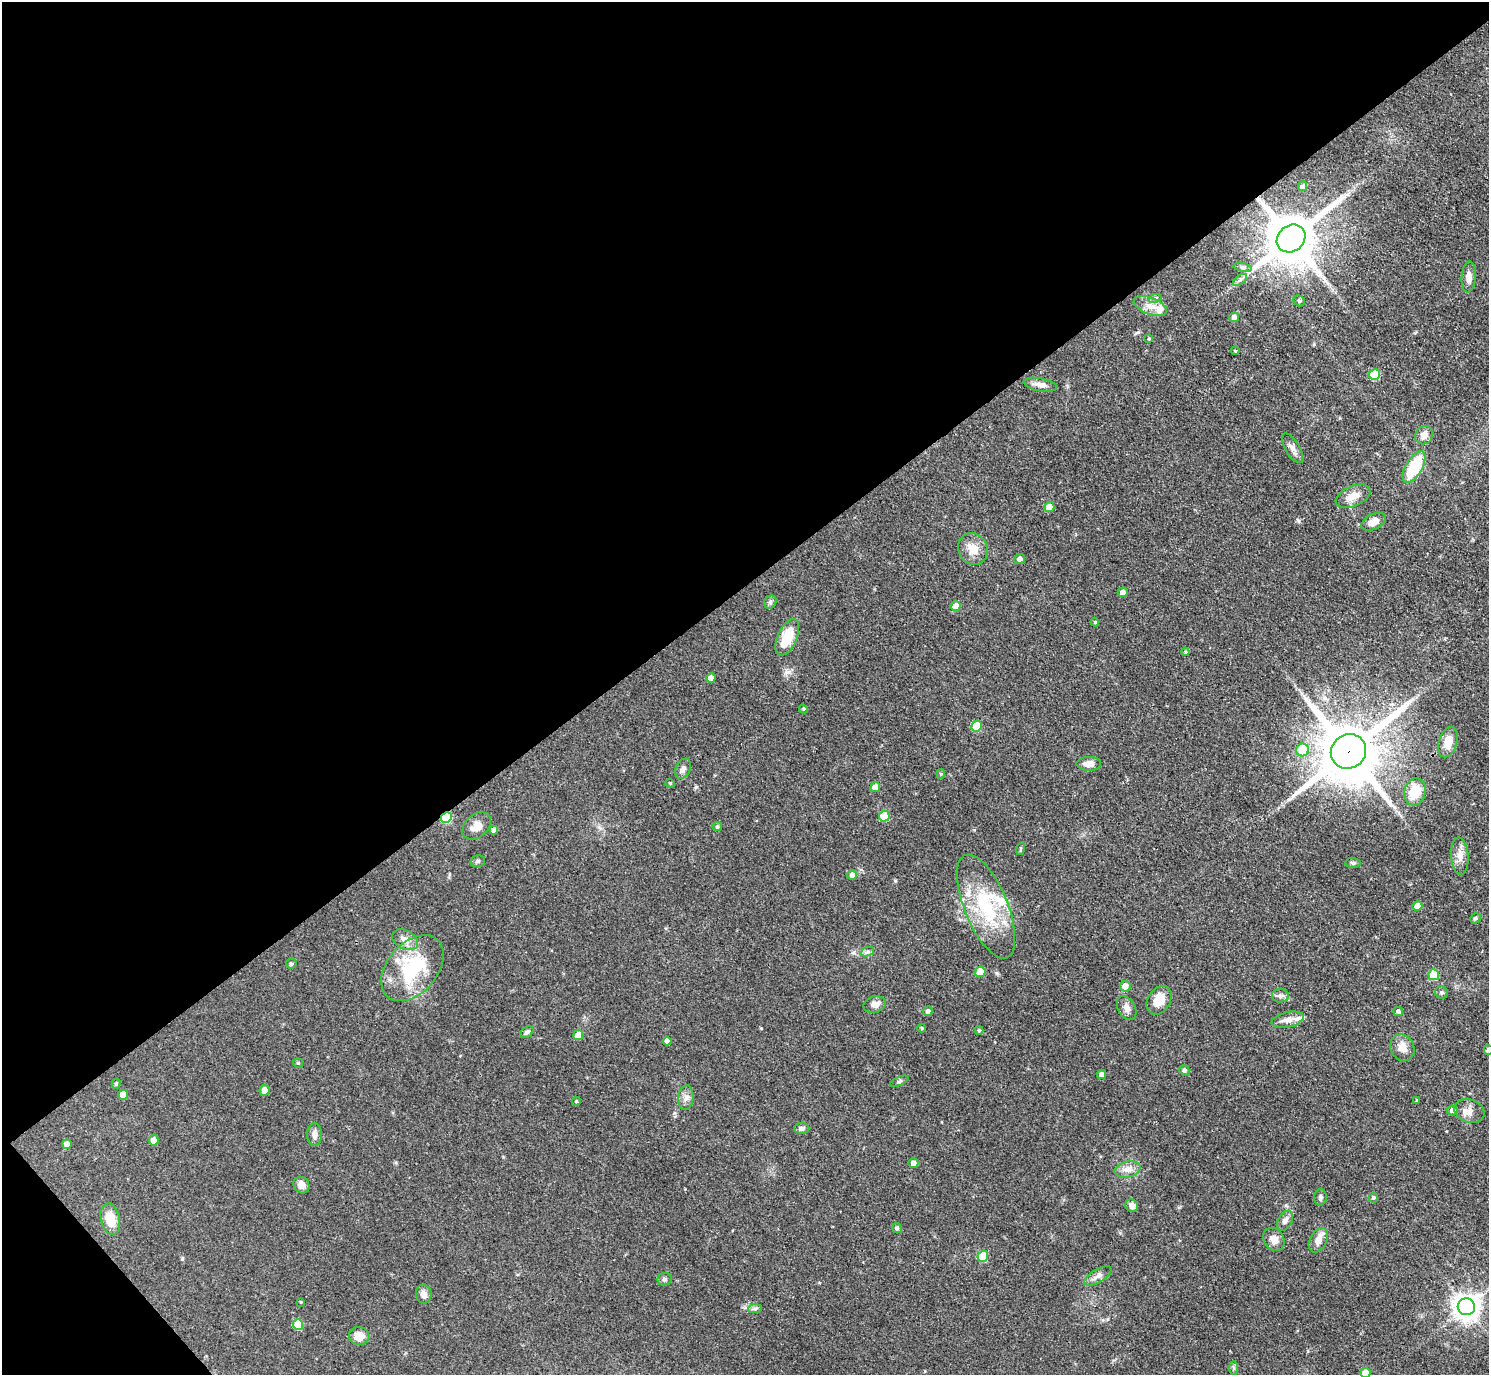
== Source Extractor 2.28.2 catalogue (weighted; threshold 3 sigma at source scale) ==
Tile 5 of 4 x 4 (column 1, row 2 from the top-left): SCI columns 3-1489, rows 3045-4417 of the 5953 x 5949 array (HDU 1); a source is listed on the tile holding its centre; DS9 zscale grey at full resolution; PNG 1491 x 1377 px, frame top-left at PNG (2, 2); each listed source drawn as its Kron ellipse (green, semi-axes under 4 px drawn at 4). Shown black and unused: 44% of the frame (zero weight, under 3 of 4 exposures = <1% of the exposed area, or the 3 px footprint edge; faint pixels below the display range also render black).
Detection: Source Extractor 2.28.2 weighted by HDU 2 'WHT'; one run over the whole footprint, this tile lists its part. Background 0.0648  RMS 0.0054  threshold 0.0241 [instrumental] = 3 sigma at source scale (4.5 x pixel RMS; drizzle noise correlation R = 1.50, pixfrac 1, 0.05/0.05 arcsec/px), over >= 5 px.
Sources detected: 115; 3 inside a brighter listed object's ellipse — not listed separately; the other 112 listed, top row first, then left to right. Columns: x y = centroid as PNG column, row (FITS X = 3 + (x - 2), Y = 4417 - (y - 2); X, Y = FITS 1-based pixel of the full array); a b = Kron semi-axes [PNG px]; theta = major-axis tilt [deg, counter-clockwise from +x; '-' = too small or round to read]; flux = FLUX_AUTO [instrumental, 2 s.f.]
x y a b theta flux
1302 186 5 4 - 1.6
1291 238 15 13 40 2900
1243 267 9 4 -13 1.2
1469 277 15 7 86 3.5
1240 280 8 4 37 1.2
1155 298 7 4 18 1.1
1299 301 6 5 - 0.81
1150 306 17 8 -21 5.4
1234 317 5 5 - 2.3
1149 339 4 4 - 0.57
1235 351 4 3 - 0.51
1375 375 5 5 - 18
1040 385 17 6 -11 3.5
1424 435 9 8 - 3.3
1293 448 17 7 -58 3
1414 467 18 8 60 25
1353 496 18 10 23 5.7
1049 507 5 5 - 4.8
1374 522 13 7 25 4.9
973 549 16 14 -63 7.4
1020 559 5 5 - 2.1
1123 592 5 4 - 2.7
770 602 7 6 - 1.2
956 606 5 5 - 7.1
1095 622 4 4 - 0.54
787 637 20 9 66 15
1185 652 4 4 - 0.61
711 678 5 4 - 3
803 709 4 4 - 0.66
977 726 5 5 - 14
1448 742 16 9 73 7
1302 750 6 6 - 17
1348 751 18 17 - 4300
1089 764 12 7 0 4.3
683 769 10 7 64 2.2
941 774 5 4 - 0.59
670 783 5 3 - 0.55
875 787 5 5 - 4.4
1415 792 14 10 74 13
884 816 5 5 - 17
446 817 6 5 - 33
477 826 16 11 42 5.2
717 827 5 4 - 0.88
494 830 4 4 - 2.1
1020 849 6 4 72 0.66
1460 856 19 8 -86 4.9
478 861 7 5 14 1.2
1353 863 7 5 -2 1.2
852 875 5 5 - 2.8
986 906 55 21 -68 40
1417 906 5 5 - 6.3
1476 918 5 5 - 1
405 940 14 9 -28 4.5
867 952 7 4 19 1.4
291 964 5 5 - 1.1
412 968 38 25 49 40
980 972 5 5 - 13
1434 975 5 5 - 15
1125 986 5 5 - 4.3
1441 992 6 6 - 1.2
1280 995 8 7 - 1.8
1159 1000 15 11 56 9
875 1005 11 8 15 3.7
1127 1008 13 8 -61 3
928 1011 5 4 - 1.8
1398 1011 5 4 - 1.4
1288 1020 16 7 14 4.2
922 1028 4 4 - 0.57
979 1030 4 3 - 0.75
527 1032 7 5 34 1.3
578 1035 5 5 - 6.5
667 1041 4 4 - 1.9
1402 1048 14 11 -61 5.4
1488 1050 5 4 - 1.5
298 1063 5 5 - 0.71
1184 1070 5 5 - 0.99
1101 1074 5 4 - 1.6
899 1081 10 4 24 1
116 1084 5 4 - 0.9
264 1090 5 5 - 3.7
123 1095 5 4 - 5.4
686 1098 12 7 85 2.9
1417 1100 3 3 - 0.54
576 1101 4 4 - 0.7
1452 1110 5 5 - 1.9
1469 1111 15 11 -21 4.8
802 1128 7 5 0 1.7
314 1135 11 7 -90 2.8
154 1140 5 5 - 4.2
67 1144 5 5 - 2.5
913 1163 5 4 - 2.8
1128 1169 13 8 14 3.7
301 1185 9 7 -54 3.9
1320 1197 8 6 86 1.4
1373 1198 5 4 - 1
1132 1206 6 6 - 3.6
110 1219 16 9 -78 11
1285 1221 10 7 59 2.6
897 1228 5 5 - 1.3
1274 1239 12 10 -54 4.7
1318 1240 13 8 63 5
983 1256 5 5 - 18
1098 1276 15 6 31 2.6
665 1279 7 6 - 1.3
424 1294 9 7 -81 3
301 1302 4 4 - 0.46
1466 1307 8 8 - 570
755 1309 7 4 1 1
298 1324 5 5 - 15
359 1336 10 9 - 6.7
1233 1368 7 4 -90 0.96
1365 1373 5 5 - 7.3
Overlapping masked pixels (flux is a lower limit): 3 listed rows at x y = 1291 238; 1348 751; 446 817
Isophote crosses this tile's border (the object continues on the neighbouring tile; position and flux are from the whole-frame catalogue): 2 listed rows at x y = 1488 1050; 1365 1373
Unlisted compact peaks at least as high as the median listed source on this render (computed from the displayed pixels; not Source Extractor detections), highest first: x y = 1299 521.